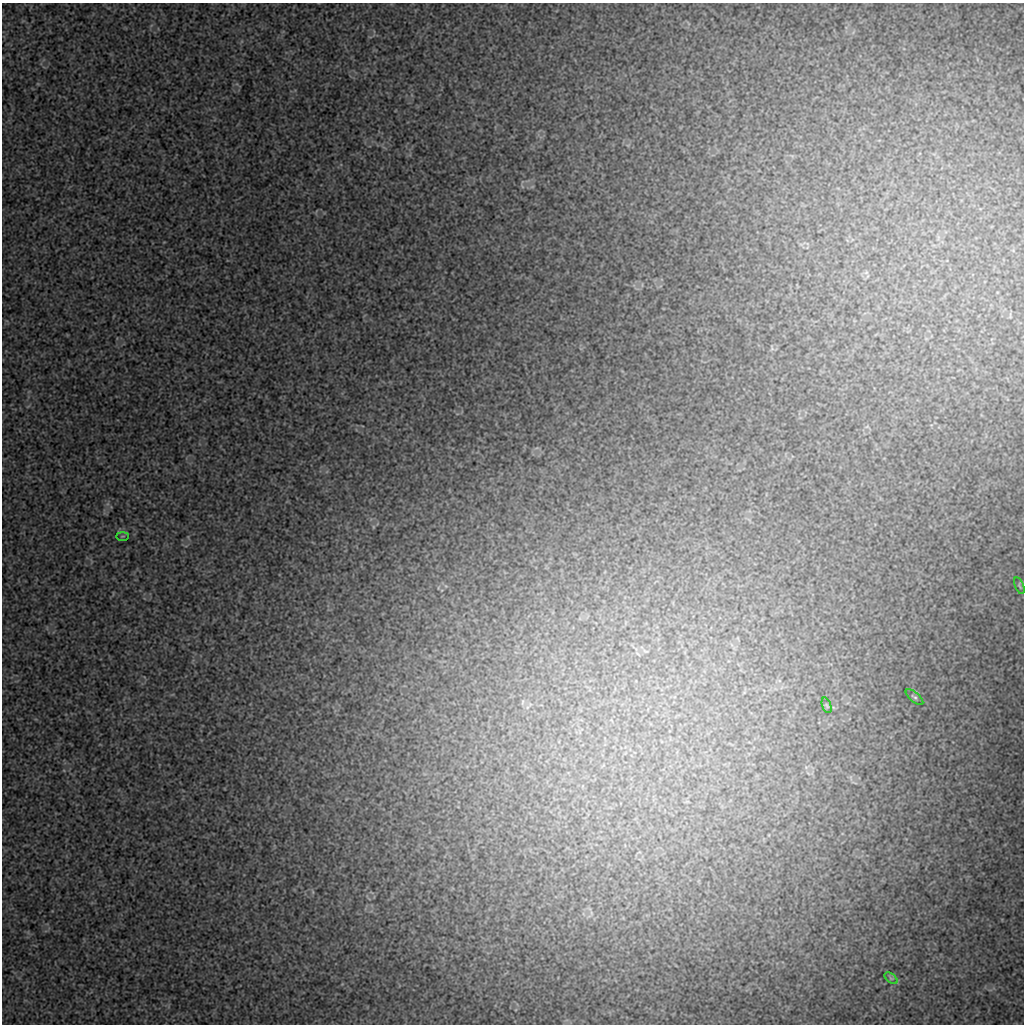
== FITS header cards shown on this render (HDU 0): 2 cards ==
NAXIS1  =                 1022 / length of data axis 1
NAXIS2  =                 1022 / length of data axis 2

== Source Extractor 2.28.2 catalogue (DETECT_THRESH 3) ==
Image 1022 x 1022 px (HDU 0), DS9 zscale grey, 1 PNG px = 1 image px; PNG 1026 x 1026 px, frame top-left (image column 1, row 1022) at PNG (2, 3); each listed source drawn as its Kron ellipse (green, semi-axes under 4 px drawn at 4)
Background 8820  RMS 43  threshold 130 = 3 sigma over >= 5 px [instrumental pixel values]
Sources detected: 5; all 5 listed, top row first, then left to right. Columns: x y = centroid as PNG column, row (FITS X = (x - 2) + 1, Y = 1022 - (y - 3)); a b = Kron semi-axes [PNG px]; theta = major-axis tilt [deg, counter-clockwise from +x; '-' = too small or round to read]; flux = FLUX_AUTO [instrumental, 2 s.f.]
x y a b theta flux
122 536 6 3 0 2900
1019 586 9 3 -69 4000
914 697 10 4 -40 6500
827 705 8 2 -69 3100
891 978 7 4 -37 5000